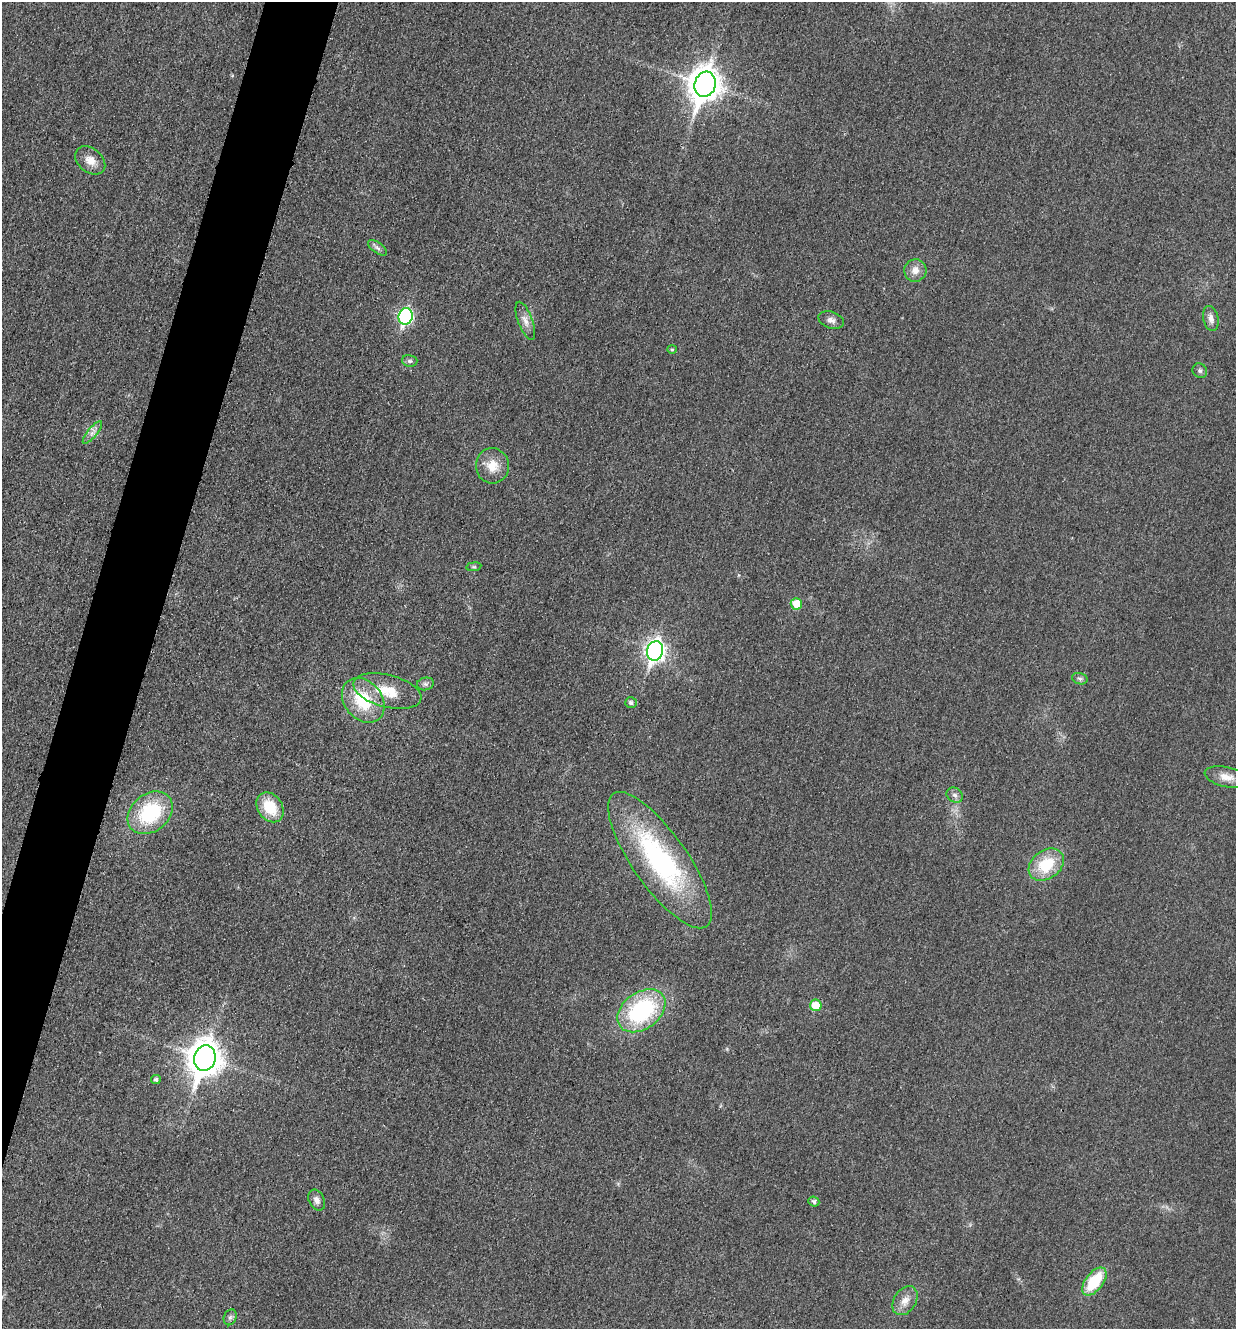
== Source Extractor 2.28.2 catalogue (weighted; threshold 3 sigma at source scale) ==
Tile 7 of 4 x 4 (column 3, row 2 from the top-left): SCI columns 2742-3975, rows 2676-4002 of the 5358 x 5347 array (HDU 1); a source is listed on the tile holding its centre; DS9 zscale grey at full resolution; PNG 1238 x 1331 px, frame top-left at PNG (2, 2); each listed source drawn as its Kron ellipse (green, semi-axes under 4 px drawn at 4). Shown black and unused: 5% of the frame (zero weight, under 3 of 4 exposures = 2% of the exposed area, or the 3 px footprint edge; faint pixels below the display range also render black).
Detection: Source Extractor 2.28.2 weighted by HDU 2 'WHT'; one run over the whole footprint, this tile lists its part. Background 0.0415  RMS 0.0062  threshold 0.0281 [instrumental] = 3 sigma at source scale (4.5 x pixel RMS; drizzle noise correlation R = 1.50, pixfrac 1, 0.05/0.05 arcsec/px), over >= 5 px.
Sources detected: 36; all 36 listed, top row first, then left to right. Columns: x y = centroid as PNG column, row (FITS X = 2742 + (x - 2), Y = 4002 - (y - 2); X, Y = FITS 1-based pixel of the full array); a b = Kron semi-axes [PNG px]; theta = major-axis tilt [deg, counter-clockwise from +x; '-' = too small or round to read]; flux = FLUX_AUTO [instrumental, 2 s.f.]
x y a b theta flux
705 84 13 10 72 1000
90 160 17 12 -40 7
377 248 11 5 -36 2.1
915 270 11 11 - 5.3
406 316 8 7 - 100
1211 318 13 7 -76 3.6
831 320 13 8 -19 3
525 321 20 7 -70 4.7
672 349 4 4 - 0.74
410 361 8 5 -14 1.4
1200 371 8 6 -44 1.5
92 432 14 4 50 2.9
492 466 17 16 - 10
474 567 7 4 8 0.95
796 604 6 5 - 12
655 651 10 8 74 300
1080 679 8 5 -17 1.4
425 684 8 6 13 1.9
387 691 35 16 -14 19
363 700 24 19 -51 30
631 703 6 5 - 1.8
1226 777 22 10 -12 6.8
955 795 9 7 -33 2.2
270 807 16 12 -55 19
150 813 25 18 39 45
660 860 81 27 -55 110
1046 865 19 14 36 23
816 1005 6 6 - 14
641 1011 26 18 36 75
205 1058 13 10 74 1100
156 1079 5 4 - 1.5
317 1200 11 7 -62 3.4
814 1201 5 5 - 1.6
1094 1281 16 9 52 27
905 1301 16 11 57 6.2
230 1317 8 6 68 1.7